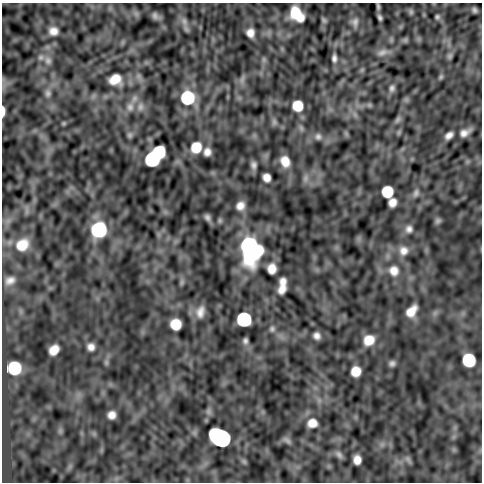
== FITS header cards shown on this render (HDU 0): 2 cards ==
NAXIS1  =                  480
NAXIS2  =                  480

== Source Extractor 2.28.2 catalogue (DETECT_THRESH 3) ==
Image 480 x 480 px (HDU 0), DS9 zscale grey, 1 PNG px = 1 image px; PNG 484 x 484 px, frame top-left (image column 1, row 480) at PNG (2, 3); no overlay
Background -2.64e-05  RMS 4.7e-04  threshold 0.00141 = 3 sigma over >= 5 px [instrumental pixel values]
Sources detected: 84; all 84 listed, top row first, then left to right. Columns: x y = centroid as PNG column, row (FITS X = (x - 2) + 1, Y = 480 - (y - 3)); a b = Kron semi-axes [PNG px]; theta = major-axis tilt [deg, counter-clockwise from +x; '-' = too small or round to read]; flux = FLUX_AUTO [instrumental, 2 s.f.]
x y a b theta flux
378 6 7 4 -81 0.066
474 10 5 4 - 0.076
411 12 8 6 -75 0.065
296 14 14 9 -51 0.98
155 16 9 7 -63 0.11
380 17 5 4 - 0.075
437 17 6 6 - 0.065
324 20 9 5 -58 0.059
184 21 13 6 -74 0.18
355 22 13 10 89 0.19
53 31 12 10 -12 0.26
250 33 8 7 - 0.24
405 40 6 6 - 0.057
382 52 15 9 21 0.21
450 56 8 6 74 0.08
41 57 8 7 - 0.12
334 58 10 6 -88 0.12
48 61 12 9 -65 0.18
441 77 7 5 69 0.058
115 79 14 12 11 0.52
242 79 12 5 64 0.12
392 88 9 7 72 0.11
48 93 11 8 80 0.14
187 98 10 10 - 2.4
134 99 11 7 52 0.17
369 105 6 6 - 0.051
298 106 8 8 - 0.73
130 107 12 10 84 0.23
140 107 12 8 83 0.19
3 111 8 3 89 0.36
398 120 9 6 51 0.082
274 122 9 6 -90 0.09
64 123 6 4 45 0.041
399 132 7 4 72 0.052
465 133 12 7 26 0.22
130 135 7 7 - 0.071
449 135 9 6 38 0.18
318 137 9 8 - 0.12
196 147 11 10 - 0.73
159 152 9 8 - 1.6
207 152 7 6 - 0.21
152 159 10 9 - 3.8
285 161 11 9 -68 0.45
254 165 8 6 -82 0.13
267 177 7 6 - 0.26
305 178 11 6 80 0.13
387 192 9 8 - 1.1
416 193 11 7 70 0.13
392 202 8 7 - 0.27
240 206 10 9 - 0.26
207 217 7 5 -60 0.1
438 221 8 6 17 0.08
409 229 10 10 - 0.17
99 230 11 11 - 3
22 245 16 14 40 0.78
250 248 21 14 -78 6.5
403 251 12 12 - 0.28
272 269 9 7 88 0.36
394 271 14 13 - 0.38
10 280 15 10 30 0.26
182 282 11 4 79 0.081
283 282 8 7 - 0.21
282 289 9 7 59 0.27
411 311 12 7 52 0.42
200 312 17 12 75 0.33
244 319 9 9 - 3.7
176 324 9 9 - 0.73
272 329 8 7 - 0.093
317 336 7 7 - 0.16
369 340 12 11 - 0.53
245 341 7 6 - 0.098
91 347 9 8 - 0.19
54 350 9 7 49 0.42
469 360 9 9 - 1.9
392 363 7 7 - 0.11
14 368 9 9 - 2.4
356 371 8 8 - 0.51
112 415 7 7 - 0.25
312 423 11 9 10 0.37
221 438 12 9 -32 25
287 440 12 6 -32 0.1
339 455 11 6 -53 0.1
408 459 9 6 -54 0.092
357 460 8 7 - 0.28
At the frame edge (FLAGS 8, measured only in part): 1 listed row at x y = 3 111